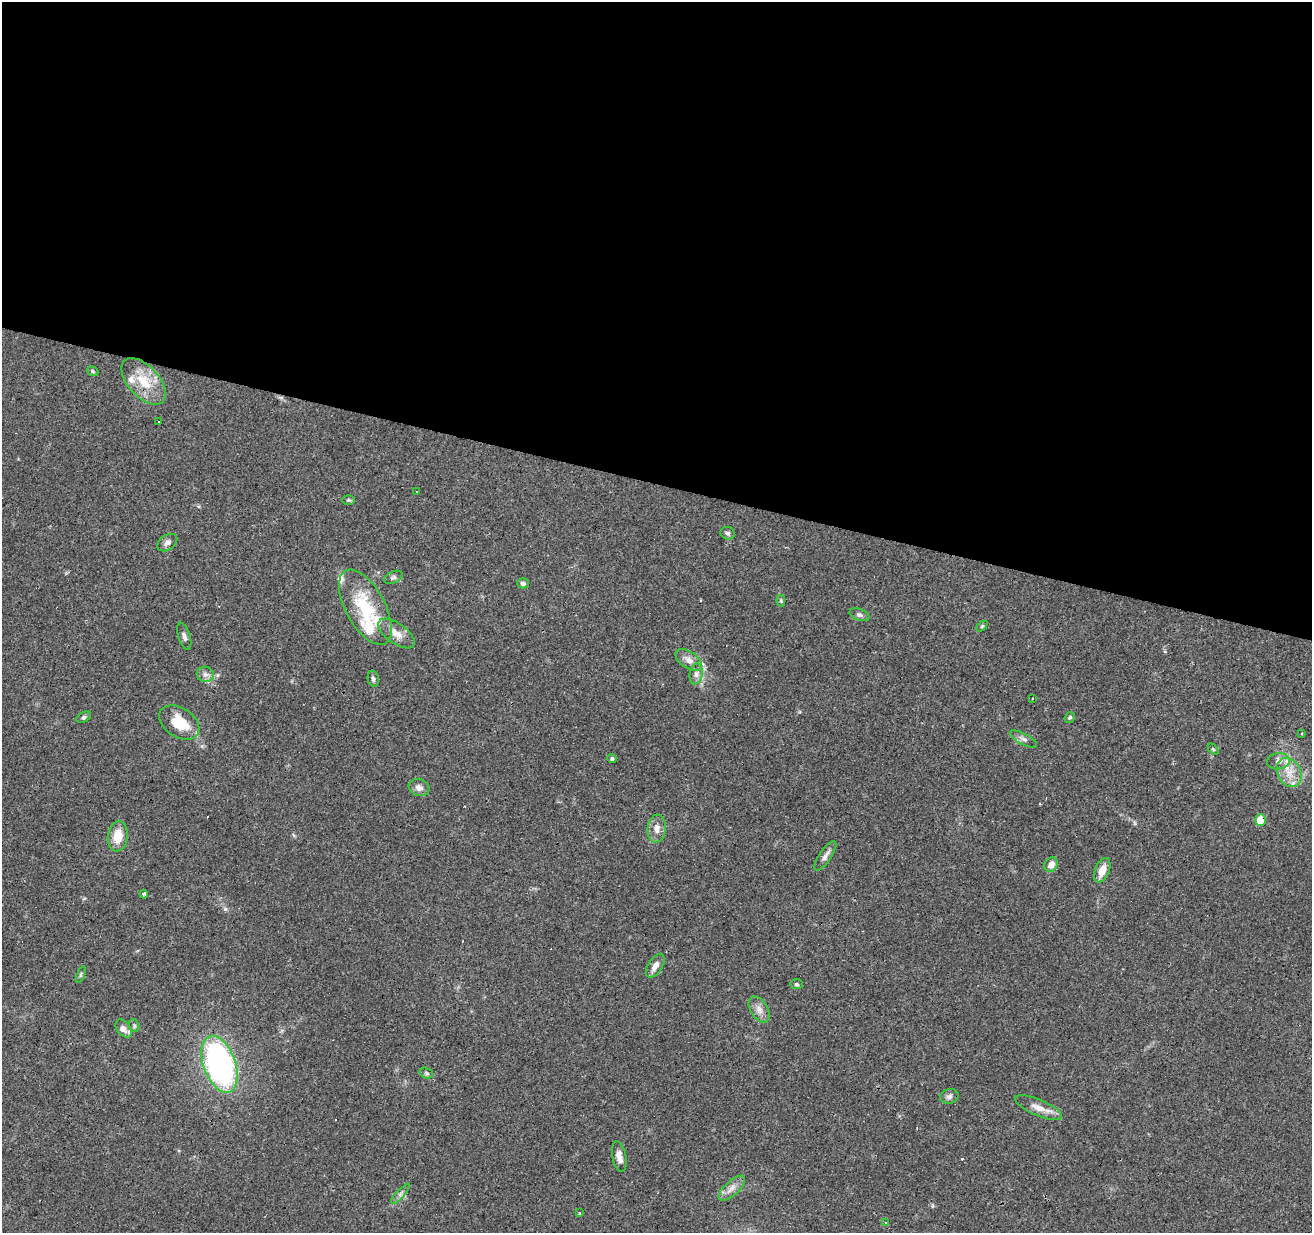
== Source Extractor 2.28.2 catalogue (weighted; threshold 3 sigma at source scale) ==
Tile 3 of 4 x 4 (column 3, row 1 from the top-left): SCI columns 2621-3930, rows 3908-5138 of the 5245 x 5417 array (HDU 1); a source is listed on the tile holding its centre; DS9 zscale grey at full resolution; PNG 1314 x 1235 px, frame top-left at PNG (2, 2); each listed source drawn as its Kron ellipse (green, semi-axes under 4 px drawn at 4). Shown black and unused: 39% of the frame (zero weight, under 3 of 4 exposures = <1% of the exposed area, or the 3 px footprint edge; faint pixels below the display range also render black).
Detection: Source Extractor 2.28.2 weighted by HDU 2 'WHT'; one run over the whole footprint, this tile lists its part. Background 0.0451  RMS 0.0046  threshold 0.0206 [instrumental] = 3 sigma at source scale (4.5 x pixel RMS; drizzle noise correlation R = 1.50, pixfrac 1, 0.0396/0.0396 arcsec/px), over >= 5 px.
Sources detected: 65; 7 cosmic-ray / hot-pixel residue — neither listed nor drawn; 6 inside a brighter listed object's ellipse — not listed separately; the other 52 listed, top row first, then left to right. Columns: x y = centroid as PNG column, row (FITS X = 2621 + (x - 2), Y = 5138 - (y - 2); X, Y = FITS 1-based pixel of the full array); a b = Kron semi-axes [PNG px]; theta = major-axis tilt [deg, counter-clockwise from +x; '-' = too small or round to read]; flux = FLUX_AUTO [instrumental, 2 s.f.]
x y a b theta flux
93 371 6 4 -23 0.65
144 381 28 15 -48 13
159 422 3 3 - 1.5
417 491 3 2 - 0.34
348 500 6 5 - 0.73
728 533 7 6 - 1.1
167 543 11 7 35 2
393 577 10 6 25 1.2
523 583 6 5 - 1.1
781 601 6 4 -79 0.57
365 607 41 19 -61 25
859 615 10 5 -20 1.2
982 626 6 4 45 0.67
396 633 21 10 -36 5.4
184 636 14 6 -73 1.7
689 660 15 8 -35 3.4
205 674 8 7 - 1.9
696 674 10 6 83 2
373 679 8 5 -77 1.1
1032 699 3 3 - 1.3
84 717 8 5 28 1.1
1070 717 6 4 56 0.73
179 723 22 14 -33 13
1301 733 3 3 - 0.7
1023 739 15 5 -28 1.6
1213 749 6 4 -45 0.54
612 758 4 4 - 0.83
1278 761 11 8 9 2.8
1289 773 15 11 -63 6.7
419 788 10 8 -18 2.3
1261 820 5 5 - 7.5
657 829 14 9 85 3.5
118 836 15 10 82 7.9
825 856 17 6 56 2.2
1051 865 8 6 59 3.6
1102 870 13 7 67 5
144 894 4 4 - 2.1
655 966 13 7 58 3.3
81 974 9 4 69 0.7
796 984 6 5 - 0.7
759 1009 14 8 -58 3.1
134 1026 6 5 - 0.76
124 1029 10 6 -52 2.4
219 1064 30 16 -71 120
426 1073 7 5 -17 0.91
949 1096 9 7 15 1.6
1039 1108 25 8 -23 4.9
619 1156 15 7 -80 3.2
732 1188 16 7 43 3.4
400 1194 13 3 49 1.2
579 1213 3 3 - 0.62
885 1223 4 3 - 0.48
Overlapping masked pixels (flux is a lower limit): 1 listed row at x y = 1261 820